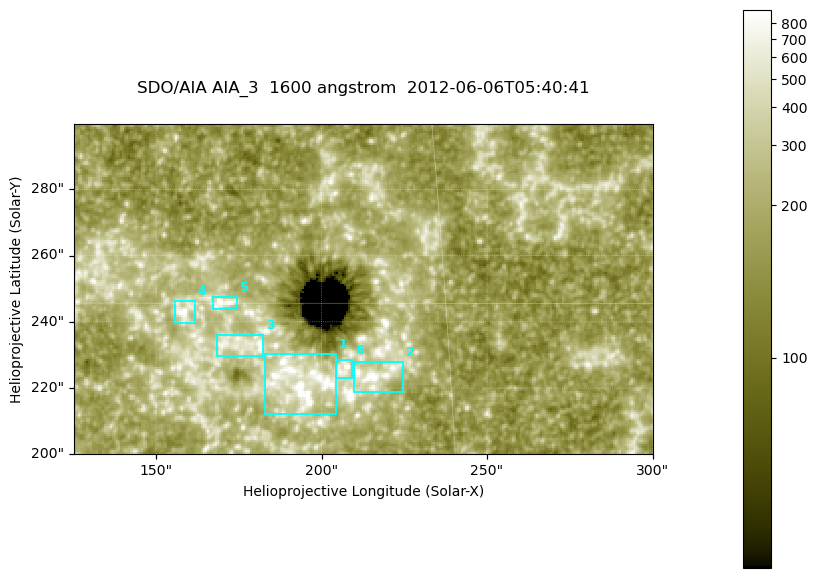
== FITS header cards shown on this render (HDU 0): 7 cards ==
TELESCOP= 'SDO/AIA '
INSTRUME= 'AIA_3   '
WAVELNTH=                 1600
WAVEUNIT= 'angstrom'
DATE-OBS= '2012-06-06T05:40:41.13'
CTYPE1  = 'HPLN-TAN'
CTYPE2  = 'HPLT-TAN'

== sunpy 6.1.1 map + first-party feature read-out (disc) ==
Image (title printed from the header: SDO/AIA AIA_3  1600 angstrom  2012-06-06T05:40:41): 287 x 164 px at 0.609 arcsec/px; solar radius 946 arcsec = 1552 px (partial field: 0.6% of the solar disc is inside the frame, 100% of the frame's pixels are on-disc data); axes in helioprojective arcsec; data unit not stated in the header (colour bar unlabelled)
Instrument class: DISC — disc imager (sunpy class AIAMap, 1600 A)
Bright regions (active regions / flare kernels): reference = the on-disc median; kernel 3 px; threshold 5 sigma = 323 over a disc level ~179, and >= 1.15x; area >= 47 px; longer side >= 3 px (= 1.8 arcsec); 6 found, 6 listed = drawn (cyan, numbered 1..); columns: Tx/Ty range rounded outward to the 2 arcsec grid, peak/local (2 s.f.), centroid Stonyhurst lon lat
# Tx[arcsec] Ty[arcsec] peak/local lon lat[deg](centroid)
1 182..206 212..232 10 +12 +14
2 210..226 218..228 5.4 +14 +14
3 168..184 230..236 4.7 +11 +14
4 154..162 238..246 5.4 +10 +15
5 166..176 244..248 5.8 +11 +15
6 204..210 222..230 4.9 +13 +14